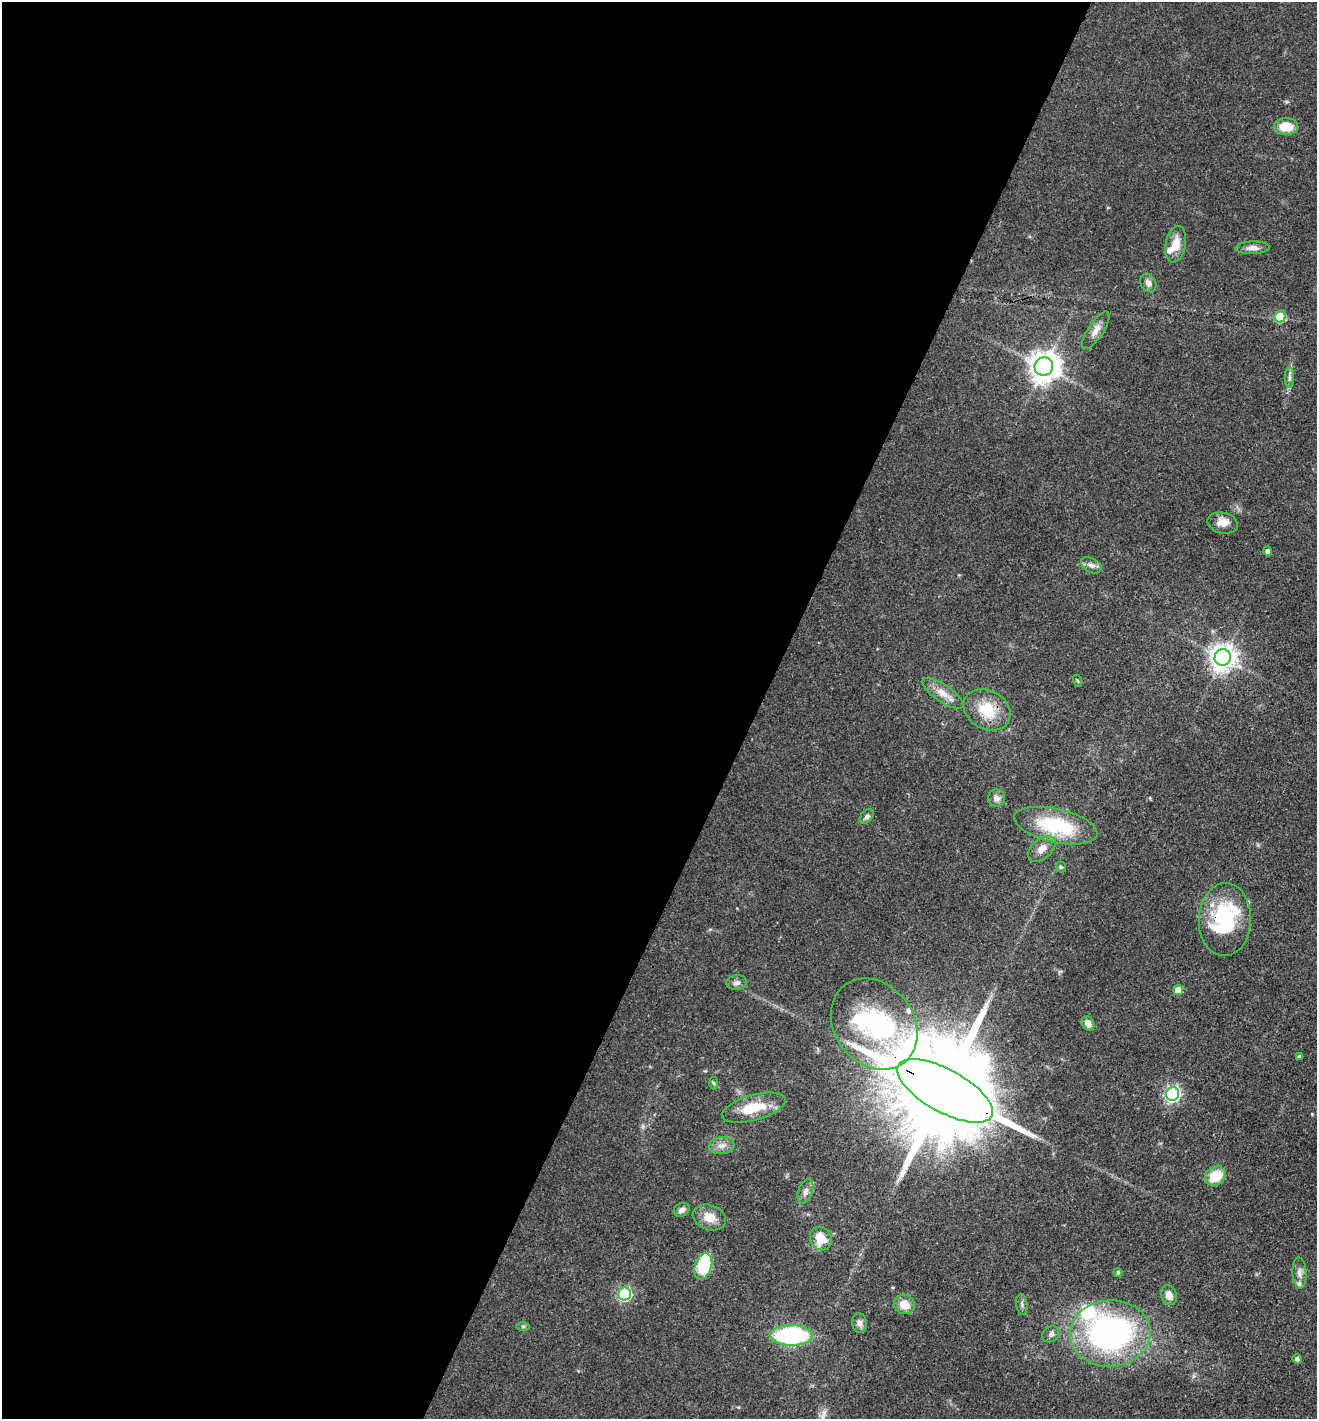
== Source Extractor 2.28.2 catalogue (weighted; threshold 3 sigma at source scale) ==
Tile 5 of 4 x 4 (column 1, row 2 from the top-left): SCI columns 144-1458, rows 2837-4253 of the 5683 x 5673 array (HDU 1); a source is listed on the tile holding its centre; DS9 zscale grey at full resolution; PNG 1319 x 1421 px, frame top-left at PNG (2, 2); each listed source drawn as its Kron ellipse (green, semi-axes under 4 px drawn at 4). Shown black and unused: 57% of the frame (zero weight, under 3 of 4 exposures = <1% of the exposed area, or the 3 px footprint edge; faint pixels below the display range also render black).
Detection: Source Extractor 2.28.2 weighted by HDU 2 'WHT'; one run over the whole footprint, this tile lists its part. Background 0.109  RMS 0.0045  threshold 0.02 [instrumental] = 3 sigma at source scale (4.5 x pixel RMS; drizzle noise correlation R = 1.50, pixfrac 1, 0.05/0.05 arcsec/px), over >= 5 px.
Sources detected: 57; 4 inside a brighter object's white glare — neither listed nor drawn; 4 inside a brighter listed object's ellipse — not listed separately; the other 49 listed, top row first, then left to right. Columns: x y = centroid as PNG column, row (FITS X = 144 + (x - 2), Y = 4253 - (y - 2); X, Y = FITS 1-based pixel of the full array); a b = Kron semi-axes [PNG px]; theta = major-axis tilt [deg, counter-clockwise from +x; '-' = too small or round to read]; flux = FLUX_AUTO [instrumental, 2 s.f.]
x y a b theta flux
1286 126 12 8 -1 9.3
1176 244 18 10 79 6.4
1252 248 17 6 2 2.8
1148 283 10 7 -62 2.6
1280 317 5 5 - 22
1096 330 22 8 57 4
1044 367 9 9 - 680
1289 378 10 4 90 1.2
1223 523 15 10 -12 4.4
1268 551 5 4 - 1.7
1091 565 11 7 -30 2
1223 657 8 8 - 450
1078 681 6 4 -71 0.56
943 693 24 8 -34 5.4
987 710 25 19 -29 14
996 798 8 8 - 2.4
867 816 8 5 48 1.4
1056 826 42 17 -13 31
1042 849 16 10 42 4.2
1061 867 5 5 - 0.69
1225 920 36 26 88 39
737 983 10 7 7 2
1178 990 5 5 - 8.7
1088 1023 8 6 -57 3
874 1024 49 39 -52 57
1300 1057 4 3 - 1.3
714 1083 6 4 -87 0.58
945 1091 53 21 -29 15000
1173 1094 7 6 - 100
754 1108 33 12 16 14
722 1146 13 8 6 3.1
1215 1176 11 9 31 12
805 1191 13 7 69 2.2
682 1210 8 6 30 2.2
709 1217 17 12 -20 6.6
821 1239 12 10 -61 8.5
703 1266 13 8 70 25
1118 1272 4 4 - 0.92
1299 1273 15 7 -87 2.6
625 1294 6 6 - 65
1169 1295 10 8 -71 3.4
905 1304 11 9 -22 6.1
1022 1304 10 5 -83 1.2
860 1323 10 7 -85 2.1
523 1326 6 4 1 0.72
1110 1333 40 33 4 130
1051 1334 9 7 38 1.8
791 1335 21 10 -1 60
1297 1359 4 4 - 1.4
Overlapping masked pixels (flux is a lower limit): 2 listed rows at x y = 1225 920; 945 1091